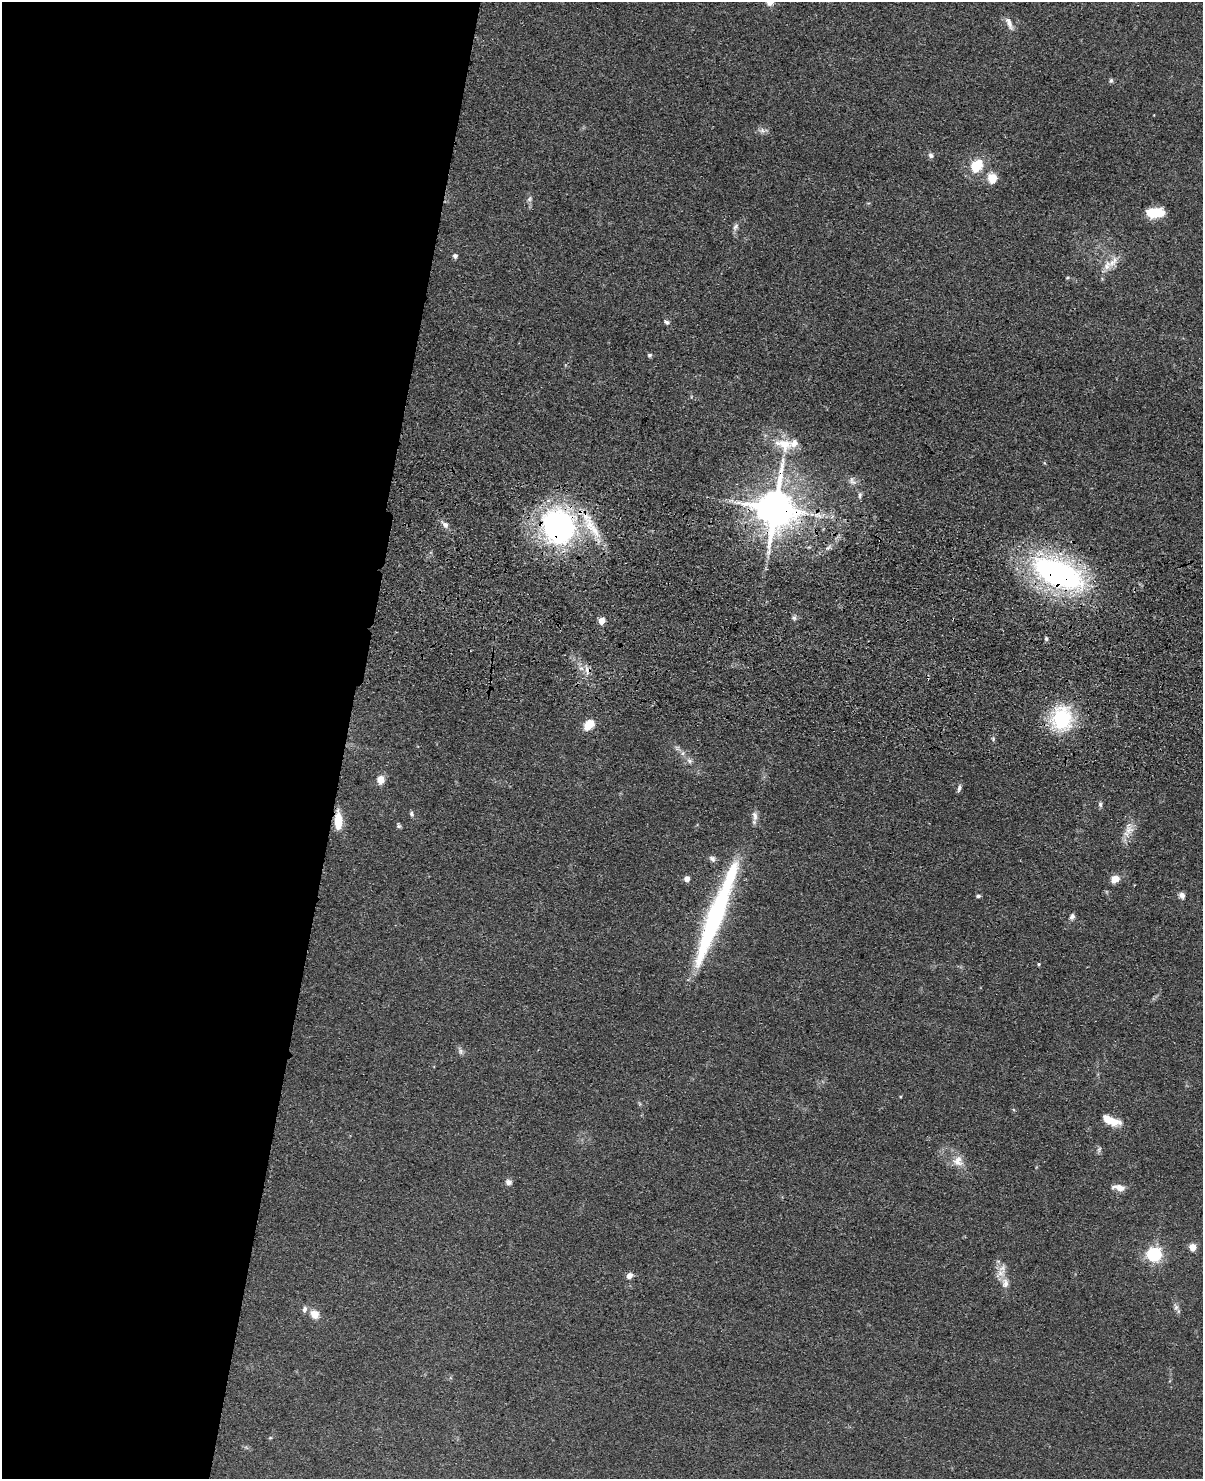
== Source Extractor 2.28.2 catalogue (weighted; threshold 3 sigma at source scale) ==
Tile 5 of 4 x 3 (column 1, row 2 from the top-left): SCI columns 29-1229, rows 1827-3303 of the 4860 x 5015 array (HDU 1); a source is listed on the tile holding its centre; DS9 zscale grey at full resolution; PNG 1205 x 1481 px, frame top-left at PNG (2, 2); no overlay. Shown black and unused: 29% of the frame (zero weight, under 3 of 4 exposures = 6% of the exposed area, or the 3 px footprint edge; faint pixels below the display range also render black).
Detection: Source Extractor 2.28.2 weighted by HDU 2 'WHT'; one run over the whole footprint, this tile lists its part. Background 0.0673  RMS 0.0078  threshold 0.0353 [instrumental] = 3 sigma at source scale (4.5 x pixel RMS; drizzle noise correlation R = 1.50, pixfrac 1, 0.05/0.05 arcsec/px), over >= 5 px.
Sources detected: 67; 2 inside a brighter object's white glare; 1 cosmic-ray / hot-pixel residue — not listed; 3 inside a brighter listed object's ellipse — not listed separately; the other 61 listed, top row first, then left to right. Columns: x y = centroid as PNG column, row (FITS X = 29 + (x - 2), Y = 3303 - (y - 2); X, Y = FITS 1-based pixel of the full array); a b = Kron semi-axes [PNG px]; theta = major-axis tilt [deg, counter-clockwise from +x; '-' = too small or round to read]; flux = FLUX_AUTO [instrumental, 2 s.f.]
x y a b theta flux
1009 23 19 6 -66 5.5
1111 80 6 5 - 1.5
762 131 8 7 - 2.9
931 155 7 6 - 2.2
977 165 12 10 51 23
992 178 5 5 - 36
529 199 8 5 61 2
1153 212 16 9 2 22
735 227 11 6 62 2.7
455 256 5 5 - 2.5
1113 262 20 9 54 9.5
1068 278 6 3 19 0.91
666 322 7 5 -28 1.9
650 355 5 5 - 1.5
784 444 28 17 -17 20
852 481 13 9 -53 4.2
860 495 9 5 85 1.9
775 508 12 10 83 2900
445 524 10 6 -41 3.8
558 526 35 32 -60 210
592 527 47 12 -57 28
1058 573 55 25 -25 230
794 618 7 6 - 1.8
602 621 5 4 - 17
1046 639 5 4 - 2
587 671 13 7 -80 5.3
1062 718 26 22 -89 62
589 725 9 6 45 19
677 748 7 6 - 2.1
683 753 7 4 71 1.6
690 761 7 6 - 2.4
381 780 10 8 86 7.3
959 788 9 5 77 2.4
1100 804 8 5 -77 1.8
411 814 7 5 -63 1.8
338 821 20 8 -89 16
399 826 7 5 -74 1.5
1129 830 14 11 35 7.5
712 859 9 7 -31 2.7
687 879 5 4 - 7.7
1115 879 9 7 28 8.9
1182 895 8 7 - 3.3
978 896 5 4 - 1.5
1072 916 7 5 57 2.9
714 920 113 18 69 130
1039 964 4 4 - 1
460 1051 9 6 -75 2.6
1111 1120 23 9 -19 13
1099 1149 9 4 68 1.6
958 1161 15 14 - 9.3
508 1182 9 7 -11 3
1119 1188 15 7 -13 7
1193 1247 5 5 - 17
1154 1255 6 6 - 210
1001 1273 16 11 31 8
629 1276 5 4 - 7.5
1005 1283 14 9 85 5.7
1176 1307 9 6 -89 2.7
304 1309 9 6 72 2.7
315 1314 11 9 -45 7.5
270 1438 5 3 - 0.81
Overlapping masked pixels (flux is a lower limit): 6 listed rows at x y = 775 508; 558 526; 592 527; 1058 573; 587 671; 338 821